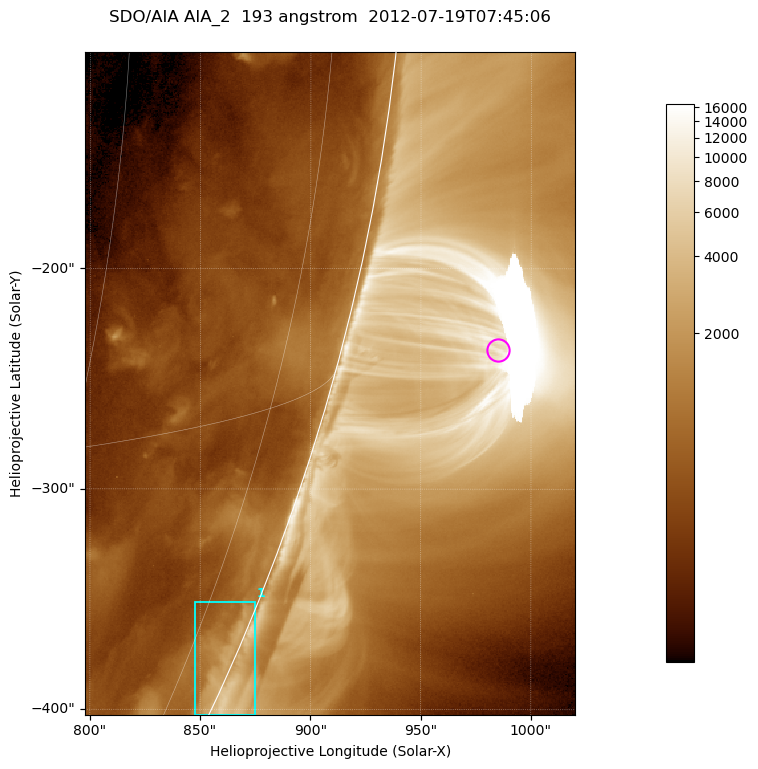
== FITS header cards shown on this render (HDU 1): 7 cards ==
TELESCOP= 'SDO/AIA '           / For AIA: SDO/AIA
INSTRUME= 'AIA_2   '           / For AIA: AIA_ATA1, AIA_ATA2, AIA_ATA3 or AIA_AT
WAVELNTH=                  193 / [angstrom] Wavelength
WAVEUNIT= 'angstrom'           / Wavelength unit: angstrom
DATE-OBS= '2012-07-19T07:45:06.837' / [ISO] Date when observation started; ISO 8
CTYPE1  = 'HPLN-TAN'           / CTYPE1; Typically HPLN
CTYPE2  = 'HPLT-TAN'           / CTYPE2; Typically HPLT

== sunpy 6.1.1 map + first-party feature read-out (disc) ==
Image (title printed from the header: SDO/AIA AIA_2  193 angstrom  2012-07-19T07:45:06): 370 x 500 px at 0.601 arcsec/px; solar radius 944 arcsec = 1572 px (partial field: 1.2% of the solar disc is inside the frame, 48% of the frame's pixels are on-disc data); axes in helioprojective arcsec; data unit not stated in the header (colour bar unlabelled)
Orientation: roll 0.0564 deg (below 1 deg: not rotated)
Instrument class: DISC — disc imager (sunpy class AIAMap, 193 A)
Bright regions (active regions / flare kernels): reference = the on-disc median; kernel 3 px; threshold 5 sigma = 939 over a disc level ~479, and >= 1.15x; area >= 185 px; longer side >= 4 px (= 2.4 arcsec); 1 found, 1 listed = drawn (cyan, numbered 1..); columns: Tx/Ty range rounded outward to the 2 arcsec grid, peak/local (2 s.f.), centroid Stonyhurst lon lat
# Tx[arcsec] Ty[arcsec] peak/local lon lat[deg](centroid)
1 848..876 -404..-350 7.7 +82 -23
Off-limb structures (1.02-1.3 R_sun): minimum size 92 px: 2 found; the strongest spans PA ~250..260 deg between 1.02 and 1.14 R_sun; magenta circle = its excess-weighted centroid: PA ~255 deg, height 1.07 R_sun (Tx ~984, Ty ~-236 arcsec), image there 6.9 x the reference